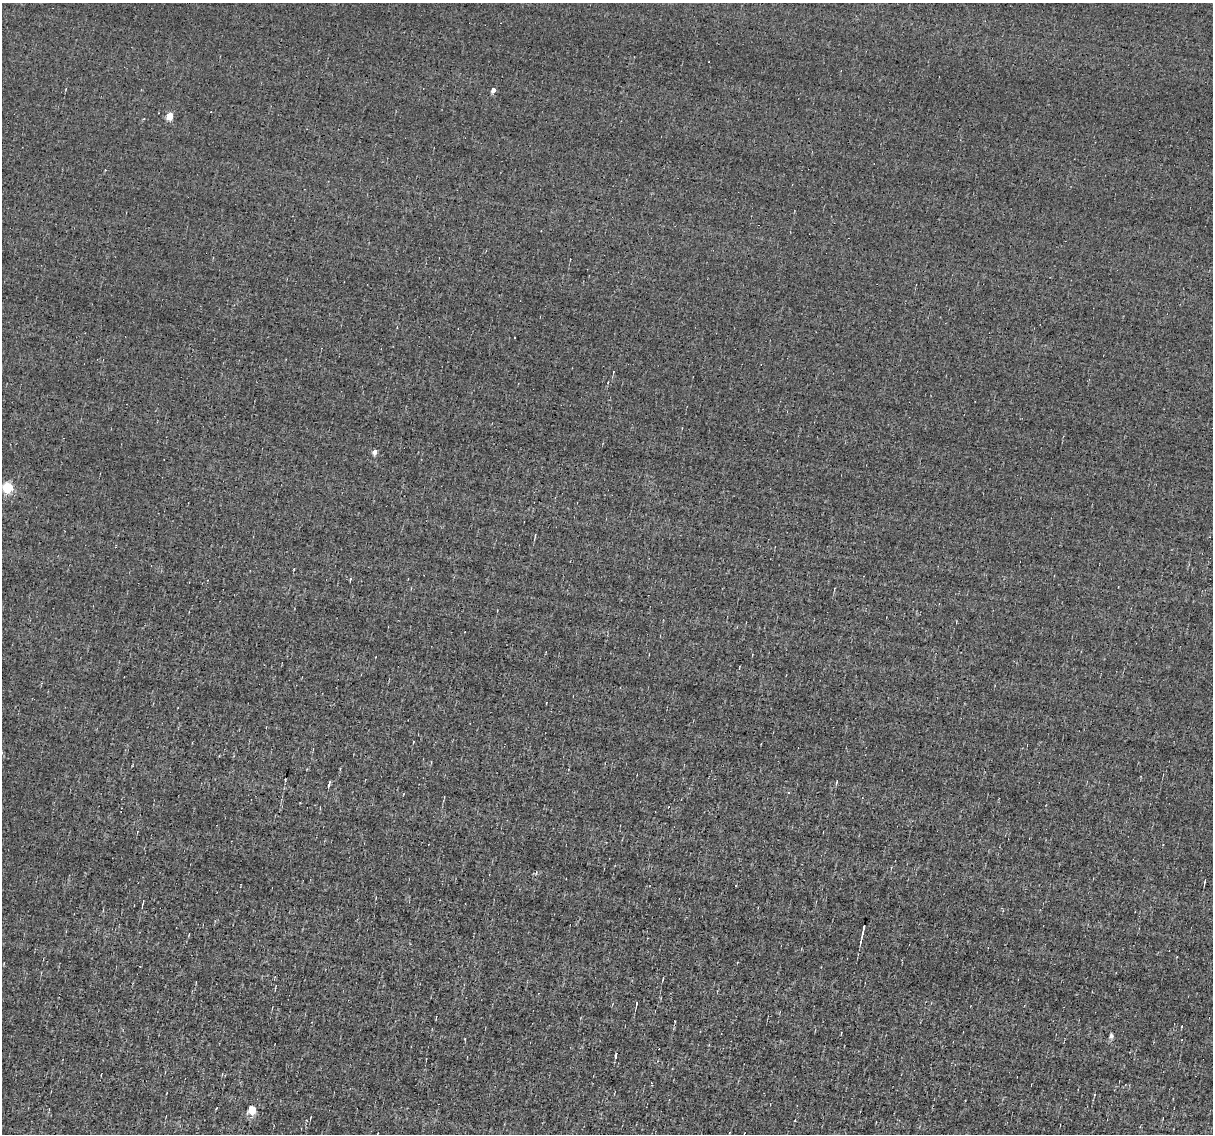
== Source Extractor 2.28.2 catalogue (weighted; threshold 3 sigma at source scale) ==
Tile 7 of 4 x 4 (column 3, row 2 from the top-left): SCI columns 2423-3633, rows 2494-3625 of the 4844 x 4870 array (HDU 1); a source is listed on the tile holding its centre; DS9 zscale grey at full resolution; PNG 1215 x 1136 px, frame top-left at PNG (2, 3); no overlay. Shown black and unused: <1% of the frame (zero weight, under 3 of 4 exposures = <1% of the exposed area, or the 3 px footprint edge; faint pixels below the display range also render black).
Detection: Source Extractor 2.28.2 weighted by HDU 2 'WHT'; one run over the whole footprint, this tile lists its part. Background -0.00519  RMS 0.051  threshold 0.23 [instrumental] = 3 sigma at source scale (4.5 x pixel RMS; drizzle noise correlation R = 1.50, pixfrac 1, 0.05/0.05 arcsec/px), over >= 5 px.
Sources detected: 22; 3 cosmic-ray / hot-pixel residue — not listed; the other 19 listed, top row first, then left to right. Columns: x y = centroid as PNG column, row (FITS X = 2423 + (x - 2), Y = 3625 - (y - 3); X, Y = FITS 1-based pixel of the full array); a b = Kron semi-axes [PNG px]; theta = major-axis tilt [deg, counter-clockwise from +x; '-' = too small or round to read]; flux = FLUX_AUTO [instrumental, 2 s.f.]
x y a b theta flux
493 90 4 4 - 30
158 113 3 2 - 3.4
170 116 5 4 - 130
515 337 2 2 - 3.9
375 452 5 4 - 30
7 488 5 5 - 440
535 535 5 3 - 5.3
350 579 4 3 - 11
413 742 4 2 - 2.8
836 781 8 3 79 5.8
329 784 8 3 70 8.1
788 792 3 3 - 57
1163 845 3 2 - 4.6
1205 881 6 2 79 6.5
736 885 2 2 - 4.2
863 930 13 2 77 24
637 1003 7 3 75 6.9
1111 1036 5 5 - 16
252 1109 5 5 - 200
Unlisted compact peaks at least as high as the median listed source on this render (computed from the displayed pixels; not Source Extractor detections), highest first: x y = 615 1056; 294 569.